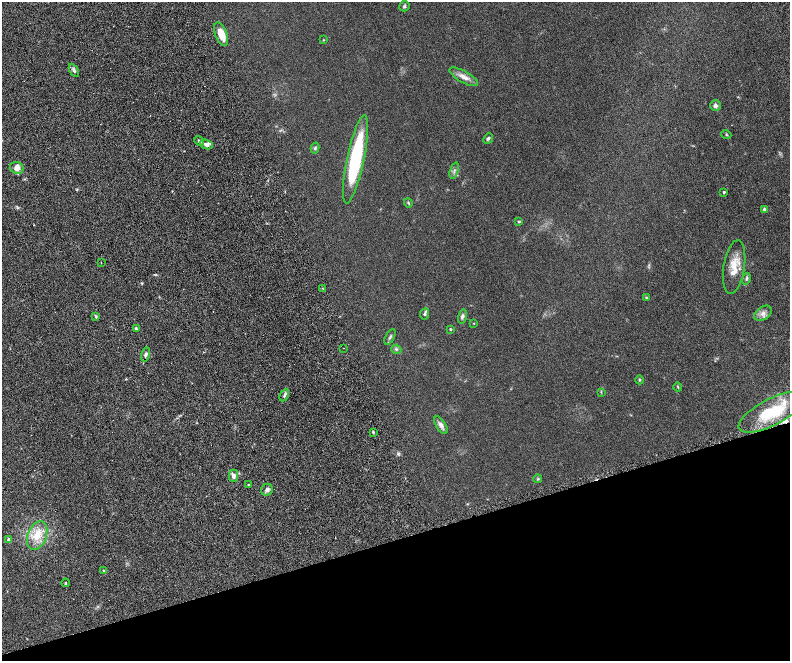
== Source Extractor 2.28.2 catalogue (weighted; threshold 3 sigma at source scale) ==
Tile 14 of 4 x 4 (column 2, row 4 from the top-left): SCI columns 1633-3208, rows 334-1650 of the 6416 x 5807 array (HDU 1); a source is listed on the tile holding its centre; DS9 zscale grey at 2 x 2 block average (1 PNG px = mean of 2 x 2 image px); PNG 792 x 663 px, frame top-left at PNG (2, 2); each listed source drawn as its Kron ellipse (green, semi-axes under 4 px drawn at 4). Shown black and unused: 19% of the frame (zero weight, under 4 of 8 exposures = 3% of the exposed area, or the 3 px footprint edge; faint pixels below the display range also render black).
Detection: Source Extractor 2.28.2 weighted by HDU 2 'WHT'; one run over the whole footprint, this tile lists its part. Background 0.0947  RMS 0.0063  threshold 0.0258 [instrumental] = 3 sigma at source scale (4.09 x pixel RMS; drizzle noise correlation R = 1.36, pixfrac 0.8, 0.05/0.05 arcsec/px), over >= 5 px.
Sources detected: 52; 1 cosmic-ray / hot-pixel residue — neither listed nor drawn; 2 inside a brighter listed object's ellipse — not listed separately; the other 49 listed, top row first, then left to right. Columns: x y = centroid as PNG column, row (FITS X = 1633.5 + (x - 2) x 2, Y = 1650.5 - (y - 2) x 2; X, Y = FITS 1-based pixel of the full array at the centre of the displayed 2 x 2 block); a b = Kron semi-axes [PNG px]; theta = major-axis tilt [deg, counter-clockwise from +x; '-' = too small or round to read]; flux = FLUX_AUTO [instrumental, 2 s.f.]
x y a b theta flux
404 6 5 5 - 2.2
221 34 12 5 -68 21
323 40 3 2 - 0.79
74 70 7 4 -60 3.5
464 77 16 6 -29 9.4
715 106 5 5 - 4.1
726 135 5 3 - 1.5
488 138 6 4 48 2.7
199 141 5 3 - 2.3
206 144 6 4 -23 7.6
315 148 6 4 76 1.9
356 159 45 8 78 130
17 168 7 6 - 6.9
454 170 8 2 71 2.4
724 192 2 2 - 2.3
408 203 5 3 - 1.4
764 209 3 3 - 2.1
519 222 4 3 - 1.5
101 263 2 2 - 0.92
734 267 27 10 81 23
746 279 6 4 75 2.7
323 289 4 2 - 0.9
646 298 4 3 - 1.1
763 313 10 6 34 6.4
425 314 5 4 - 2.5
462 316 7 4 74 3.3
96 317 4 3 - 1.7
474 323 3 2 - 0.67
136 328 4 3 - 1.5
450 329 3 2 - 1.6
390 337 9 3 61 2.4
343 348 2 2 - 0.69
396 349 5 4 - 2.2
145 355 7 4 77 3.6
639 380 4 3 - 1.3
678 387 4 2 - 1
601 392 3 2 - 0.87
284 395 6 3 61 3
772 412 37 13 27 66
441 425 10 5 -58 5.8
373 432 4 3 - 1.4
233 476 6 5 - 4.7
538 479 4 3 - 1.4
248 485 2 2 - 1.8
267 490 6 5 - 4
37 536 15 9 68 21
9 540 2 2 - 10
104 570 3 3 - 1.1
66 583 4 2 - 0.77
Diffuse or blended objects may show on this block-average render without a row.